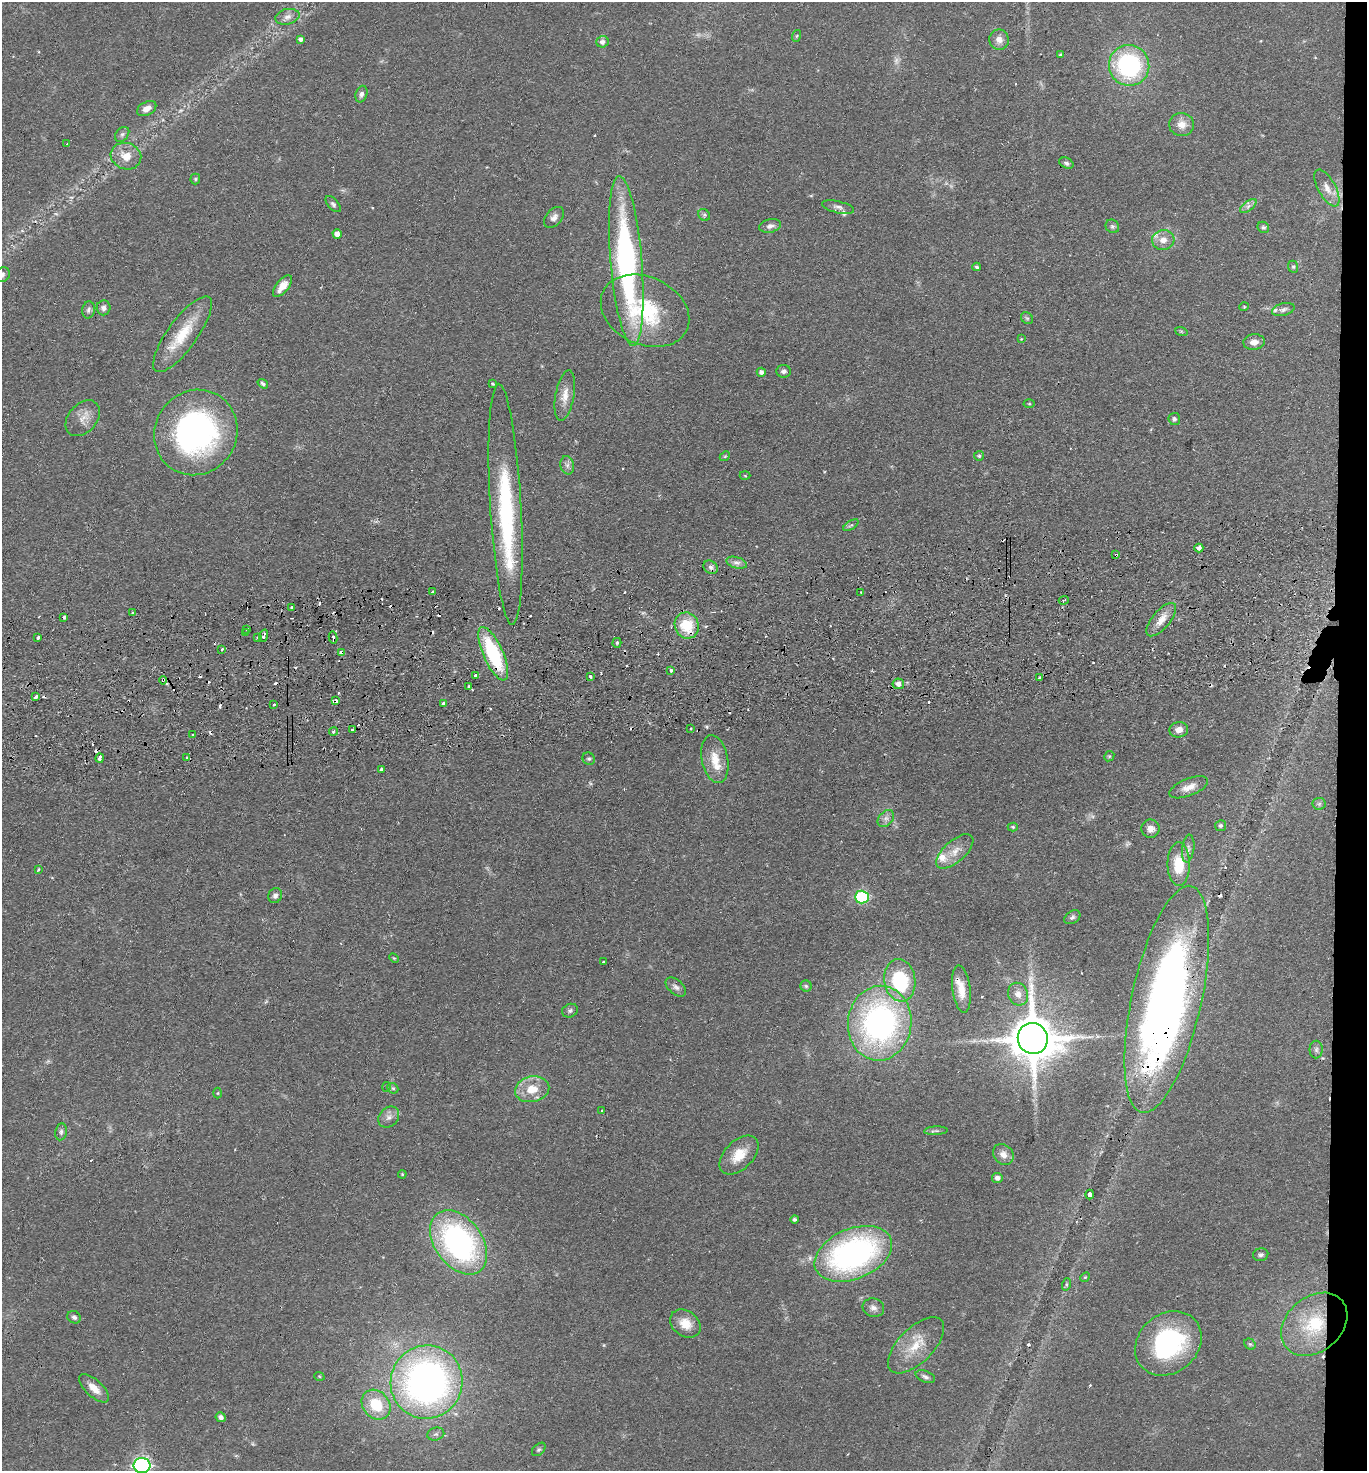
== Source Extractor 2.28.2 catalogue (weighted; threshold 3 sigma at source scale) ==
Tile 6 of 3 x 3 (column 3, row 2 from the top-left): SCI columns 2855-4219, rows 1522-2990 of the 4380 x 4515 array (HDU 1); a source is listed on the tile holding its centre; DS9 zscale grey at full resolution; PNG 1369 x 1473 px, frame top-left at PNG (2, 2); each listed source drawn as its Kron ellipse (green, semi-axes under 4 px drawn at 4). Shown black and unused: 2% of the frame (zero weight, under 2 of 3 exposures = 3% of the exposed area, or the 3 px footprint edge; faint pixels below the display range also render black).
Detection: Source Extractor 2.28.2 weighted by HDU 2 'WHT'; one run over the whole footprint, this tile lists its part. Background 0.0543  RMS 0.0061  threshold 0.0275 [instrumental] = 3 sigma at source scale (4.5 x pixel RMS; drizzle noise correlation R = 1.50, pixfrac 1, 0.05/0.05 arcsec/px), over >= 5 px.
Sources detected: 211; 5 too faint to see at this stretch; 2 inside a brighter object's white glare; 38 cosmic-ray / hot-pixel residue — neither listed nor drawn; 6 inside a brighter listed object's ellipse — not listed separately; the other 160 listed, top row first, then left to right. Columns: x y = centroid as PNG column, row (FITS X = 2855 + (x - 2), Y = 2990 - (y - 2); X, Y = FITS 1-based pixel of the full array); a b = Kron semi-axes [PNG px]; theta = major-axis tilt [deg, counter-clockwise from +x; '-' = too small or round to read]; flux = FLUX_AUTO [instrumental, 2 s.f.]
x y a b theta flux
287 17 12 7 12 3.6
796 36 6 4 70 0.77
301 39 4 4 - 2
999 40 10 9 - 4.4
602 42 6 5 - 2.6
1060 54 4 3 - 0.63
1129 65 20 20 - 80
361 94 8 5 74 2
147 109 10 6 28 3.8
1182 125 12 11 - 6.2
122 134 8 6 49 1.5
67 144 3 2 - 0.96
126 156 15 13 -19 8.7
1066 163 7 5 -24 1.6
195 179 5 5 - 0.83
1327 188 20 9 -61 6.3
333 204 10 5 -49 1.6
1248 206 10 5 37 2.2
838 207 16 6 -13 2.6
704 215 6 5 - 1.1
554 217 12 8 47 3
770 226 11 6 12 2.6
1112 226 7 6 - 1.5
1263 227 6 5 - 1.1
337 234 5 4 - 3.6
1163 240 11 10 - 5.6
626 261 85 16 -85 160
977 267 4 3 - 0.95
1293 267 6 5 - 0.98
2 275 8 7 - 1.8
282 286 13 6 51 6.8
1244 307 5 4 - 0.63
103 308 7 7 - 2.3
1283 309 11 6 16 2.2
88 310 8 6 80 1.8
645 311 46 34 -25 55
1027 318 6 5 - 1.1
1181 331 6 4 -19 0.76
182 334 45 14 54 23
1021 339 4 4 - 0.46
1254 342 11 8 4 4.5
784 371 7 6 - 2
761 372 5 4 - 2.2
263 384 6 4 -35 1.3
492 384 3 3 - 0.71
565 395 26 9 80 7.5
1029 404 5 3 - 0.57
83 418 20 14 49 7.3
1174 419 6 6 - 1.7
196 432 43 41 56 160
725 456 5 4 - 0.83
979 456 5 5 - 1.1
567 465 9 7 -76 2.4
745 476 5 3 - 0.59
506 504 121 15 -87 85
851 525 9 4 34 1.2
1199 548 4 4 - 2.3
1116 555 4 3 - 1.7
736 563 10 5 -16 2.7
711 567 7 6 - 2
432 592 3 3 - 1.5
861 592 2 2 - 0.5
1064 600 5 3 - 0.69
292 607 3 3 - 1.3
133 613 3 3 - 1.4
64 617 3 3 - 1.7
1161 620 20 9 50 7.2
687 626 13 12 - 20
247 630 3 3 - 1.5
245 633 3 3 - 0.98
263 636 6 3 70 3.1
258 637 4 3 - 0.98
38 638 3 3 - 2
333 638 6 3 -78 2.3
617 643 5 4 - 0.85
222 649 4 3 - 0.99
341 653 4 4 - 2.9
493 654 29 10 -66 51
671 670 3 3 - 1.6
476 675 4 3 - 3.5
590 676 3 3 - 1.8
1040 677 3 2 - 0.83
163 680 4 4 - 0.99
898 684 6 5 - 3.4
469 686 3 3 - 1.6
36 697 4 3 - 6.8
336 701 4 3 - 5.7
444 703 4 3 - 4.5
273 704 3 3 - 1.5
691 729 3 2 - 0.84
352 730 3 3 - 1.9
1179 730 9 7 7 4.8
334 732 4 3 - 1.8
192 735 3 3 - 1
1109 756 5 4 - 0.88
100 758 5 3 - 3.4
186 758 3 2 - 1
589 759 6 6 - 1.3
715 759 24 13 -79 12
381 769 4 3 - 4.1
1189 787 20 8 22 6
1319 804 6 6 - 1.3
886 819 10 7 49 2.6
1220 826 5 5 - 1.5
1013 827 5 4 - 0.83
1150 829 9 9 - 4.4
1188 849 14 6 83 2.8
955 851 23 11 42 8
1179 864 22 11 -90 19
38 869 4 3 - 1.1
275 896 8 6 67 2.3
862 897 7 6 - 61
1072 917 9 6 33 1.5
394 958 5 3 - 0.59
603 962 3 3 - 2.7
900 980 21 15 -81 46
806 986 5 5 - 0.96
676 987 12 7 -40 2.4
961 989 24 9 -83 8.6
1018 994 11 10 - 4.7
1167 999 116 35 78 460
570 1011 8 6 25 1.6
880 1023 37 31 84 170
1033 1039 15 15 - 2500
1316 1050 9 6 90 1.8
386 1087 5 3 - 0.61
393 1088 6 5 - 0.87
532 1089 17 13 11 12
218 1093 5 3 - 0.6
601 1110 3 2 - 0.7
389 1117 11 9 46 3.6
936 1131 12 4 3 1.4
61 1132 8 6 81 1.6
1003 1154 11 9 -49 4.2
739 1155 23 14 45 12
402 1174 4 3 - 0.65
997 1178 5 5 - 2.2
1090 1195 5 3 - 3.6
794 1219 4 4 - 1.2
459 1242 36 23 -54 140
853 1254 41 25 22 170
1261 1255 7 6 - 1.7
1085 1277 5 4 - 0.72
1067 1284 6 4 71 0.93
873 1308 11 9 -17 3.1
74 1317 7 6 - 1.5
685 1324 16 12 -36 9.2
1314 1324 36 27 40 40
1168 1343 36 29 41 79
1250 1344 6 5 - 0.93
916 1345 36 17 45 17
319 1376 5 3 - 0.55
925 1377 10 5 -22 2
427 1382 37 36 - 260
94 1388 19 8 -43 6.6
376 1405 16 13 -50 21
221 1417 5 5 - 2
436 1434 9 6 14 1.6
539 1449 8 5 44 1.2
142 1465 8 7 - 150
Overlapping masked pixels (flux is a lower limit): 10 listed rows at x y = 1116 555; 687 626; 333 638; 341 653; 493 654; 163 680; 336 701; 444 703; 961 989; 1167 999
Isophote crosses this tile's border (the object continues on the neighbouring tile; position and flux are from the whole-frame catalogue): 2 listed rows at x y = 2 275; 142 1465